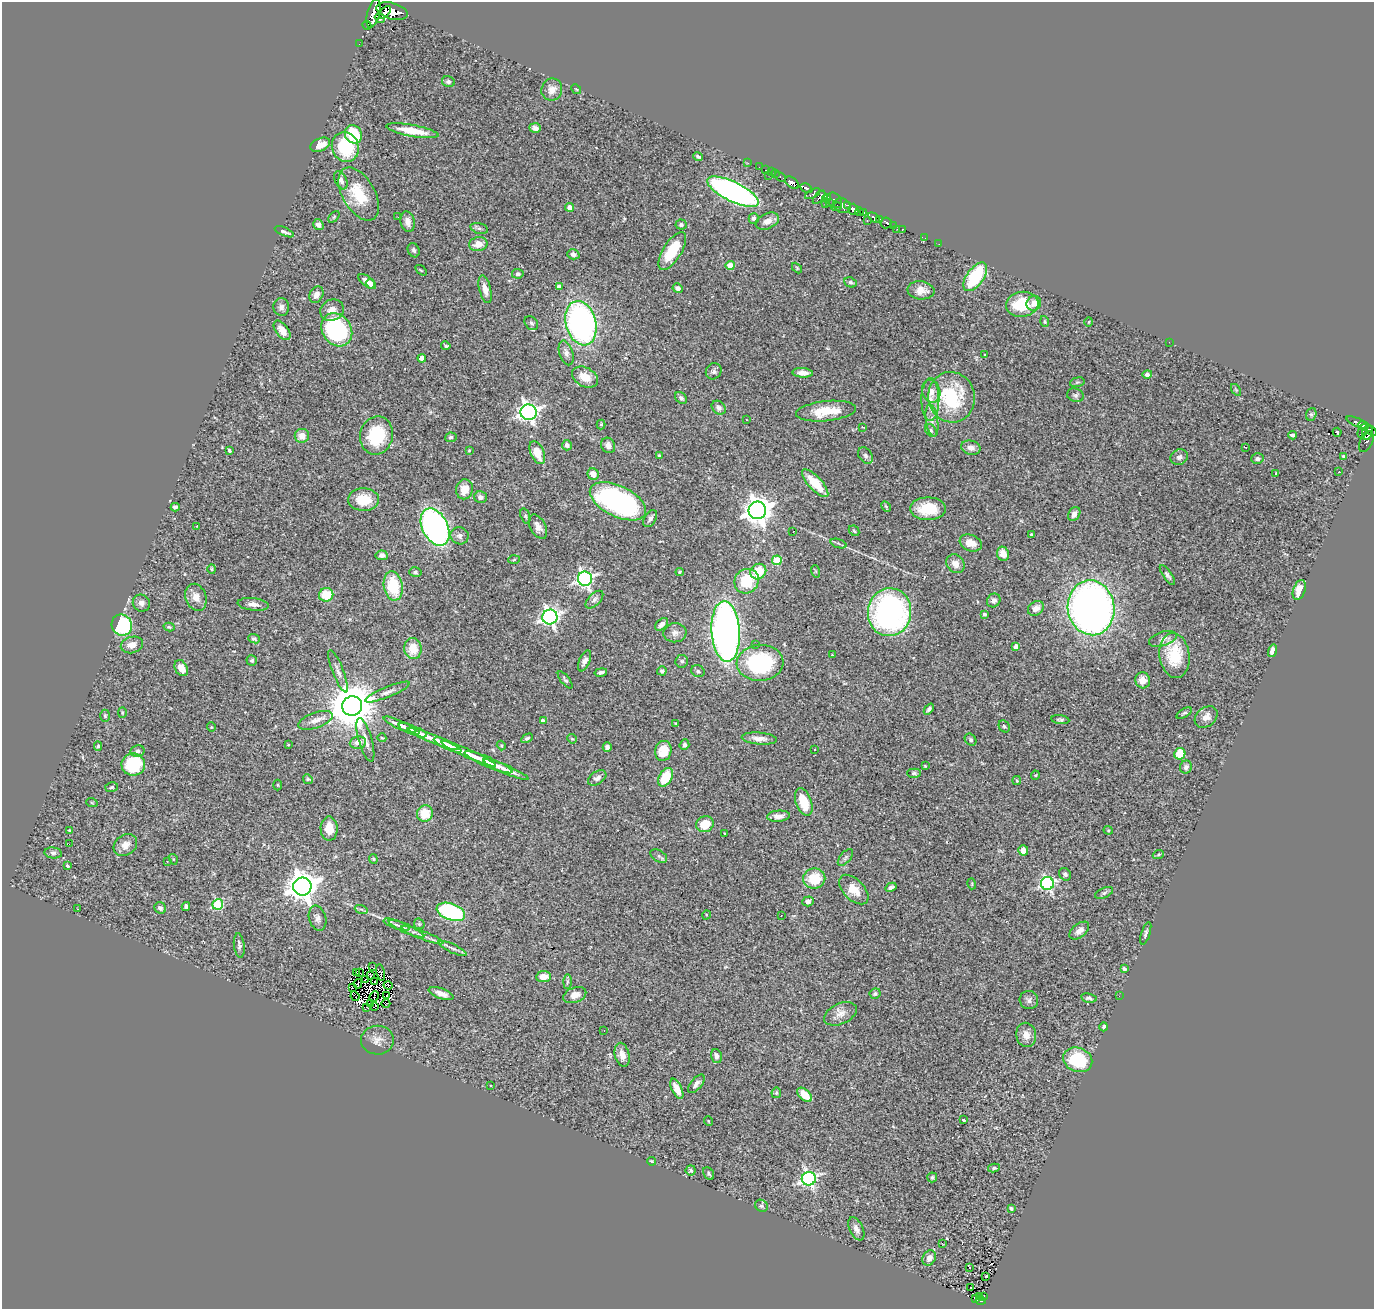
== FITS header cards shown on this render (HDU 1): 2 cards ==
NAXIS1  =                 1372
NAXIS2  =                 1307

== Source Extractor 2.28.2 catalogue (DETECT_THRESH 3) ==
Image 1372 x 1307 px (HDU 1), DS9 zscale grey, 1 PNG px = 1 image px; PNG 1376 x 1311 px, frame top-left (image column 1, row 1307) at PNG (2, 2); each listed source drawn as its Kron ellipse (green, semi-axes under 4 px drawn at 4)
Background 0.73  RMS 0.046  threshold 0.137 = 3 sigma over >= 5 px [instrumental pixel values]
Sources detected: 376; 15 with non-positive FLUX_AUTO (blend fragments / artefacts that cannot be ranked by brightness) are neither listed nor drawn; the other 361 listed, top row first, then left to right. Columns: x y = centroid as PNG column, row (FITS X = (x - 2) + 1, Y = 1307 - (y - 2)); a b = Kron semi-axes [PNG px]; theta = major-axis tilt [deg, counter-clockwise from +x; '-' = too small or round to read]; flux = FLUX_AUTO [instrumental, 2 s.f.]
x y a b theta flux
392 11 16 8 -15 260
385 12 7 2 50 190
373 13 15 6 75 200
380 18 5 3 - 240
367 25 4 2 - 16
359 44 3 2 - 3.5
448 82 6 5 - 7.1
576 89 5 4 - 3.9
552 90 11 10 - 27
535 128 6 4 -5 12
412 131 26 6 -10 70
353 134 9 8 - 120
320 145 10 6 24 33
345 147 15 13 -67 160
698 157 5 3 - 5.8
748 163 2 2 - 12
759 167 2 2 - 4.1
766 170 3 2 - 6
771 172 2 2 - 6.5
775 174 3 2 - 4.4
769 175 3 2 - 1.8
780 177 6 3 -32 21
341 180 10 6 -66 12
792 183 8 5 -35 320
806 188 6 3 -29 100
733 192 28 9 -26 1100
359 194 29 16 -60 110
813 194 8 4 28 110
819 197 8 3 48 110
827 198 4 3 - 53
834 200 9 6 -45 78
829 202 3 2 - 28
825 203 3 2 - 5
842 206 8 7 - 220
848 206 4 3 - 33
570 207 4 4 - 23
837 207 5 4 - 31
853 209 5 5 - 220
859 212 4 3 - 77
864 212 3 2 - 4.7
334 217 7 4 46 4.3
398 217 2 2 - 1.6
754 218 5 5 - 8.5
874 218 6 3 -37 180
879 220 3 3 - 60
767 221 12 7 23 19
867 221 3 2 - 14
408 222 10 7 -79 20
886 223 6 5 - 35
318 225 6 5 - 11
681 225 5 5 - 5.5
894 226 4 3 - 9.9
479 228 9 5 -14 7.5
897 229 2 2 - 4.4
903 229 4 3 - 11
284 232 10 3 -23 11
925 238 3 2 - 2.3
478 244 9 7 10 34
939 244 2 2 - 3.3
414 250 7 5 -69 7.9
672 251 22 9 58 110
573 254 6 5 - 8.8
730 266 4 4 - 61
797 268 6 3 -47 3.2
421 270 6 3 -37 3.4
518 274 6 5 - 6.5
975 277 16 8 54 190
367 281 10 5 -39 23
850 282 6 5 - 6.3
371 284 5 4 - 24
559 287 4 4 - 15
678 288 5 4 - 9.6
485 289 14 6 -76 24
921 290 13 9 -6 29
316 295 9 6 60 18
1034 303 8 7 - 27
1022 304 16 12 8 120
281 307 9 8 - 13
332 310 12 10 24 29
1045 321 5 3 - 3.8
1089 322 5 3 - 2.6
531 323 8 6 -49 6.4
581 323 22 15 -75 990
282 330 11 6 -53 27
337 330 17 14 -54 410
1169 342 2 2 - 1.9
446 346 5 3 - 4.7
566 353 13 7 -73 15
985 354 3 3 - 16
422 358 4 4 - 24
714 371 8 7 - 10
803 373 10 4 -3 19
1147 374 5 4 - 13
585 377 14 9 -28 49
1077 382 7 4 15 4.4
1236 390 6 4 -56 4.4
931 391 11 9 -74 29
1075 395 8 6 -16 8.2
951 397 25 23 -81 260
681 398 7 5 -45 7.1
930 399 21 9 90 41
719 408 8 6 -44 9.8
826 411 30 10 6 90
528 412 8 7 - 1400
1311 414 6 5 - 4.8
746 420 3 2 - 5.5
932 420 16 6 -82 23
1358 423 12 3 -24 60
601 424 5 4 - 3.8
1363 426 5 4 - 66
863 427 4 3 - 2.8
931 430 7 5 -52 6.4
1362 431 7 4 70 62
1371 431 7 3 -37 72
1337 432 4 3 - 19
1367 433 7 5 69 170
376 435 19 16 77 160
1292 435 4 3 - 5.8
302 436 7 7 - 29
451 437 5 4 - 6.4
1366 442 11 6 66 27
567 445 5 5 - 15
608 445 8 6 -63 16
1245 447 3 2 - 4.4
971 448 10 7 -11 17
469 450 3 3 - 2.6
229 451 4 3 - 4.7
537 453 12 6 -67 57
659 455 4 3 - 4.6
865 455 9 6 -56 8.9
1343 456 3 3 - 3.6
1179 457 9 7 26 12
1257 459 6 5 - 8.5
1339 472 3 2 - 2.6
1275 473 3 3 - 6.8
593 474 6 5 - 31
815 483 18 6 -47 83
464 489 10 8 78 43
480 497 6 5 - 10
364 500 15 11 -2 75
618 501 30 15 -26 730
886 506 5 3 - 3.8
175 507 4 4 - 8.4
928 509 18 11 0 100
757 510 9 9 - 3400
1074 514 7 5 59 17
525 516 8 4 -71 5
650 519 9 5 59 11
197 526 3 2 - 1.3
435 527 20 12 -64 1000
538 527 13 7 -61 19
793 531 3 2 - 3.1
854 531 6 4 -45 4
1031 535 3 3 - 3.6
460 536 9 8 - 14
838 543 8 3 -19 5.3
971 543 11 8 -21 38
1003 554 7 6 - 35
382 555 6 4 -6 15
514 560 6 4 4 3.8
777 560 5 5 - 120
955 564 10 8 -50 22
212 569 4 4 - 3.4
815 571 6 4 -71 3.2
415 572 6 5 - 5.3
680 572 4 3 - 4.2
758 572 8 7 - 78
1167 575 12 4 -55 8
585 579 7 7 - 910
747 581 13 11 46 110
393 586 15 9 -80 130
1299 590 10 6 71 47
326 595 7 6 - 76
196 597 14 10 -69 28
594 600 11 6 45 12
994 600 7 6 - 11
141 603 9 8 - 15
253 604 16 6 -6 18
1036 608 9 6 35 23
1091 608 27 23 -81 1800
889 612 24 21 82 810
984 614 3 3 - 7
550 617 7 7 - 1200
662 624 8 5 43 13
122 625 11 10 - 230
169 627 6 3 -15 5.8
726 631 30 14 -86 2100
675 633 11 9 7 18
254 639 6 4 -22 6.1
1163 639 14 7 17 17
756 644 3 3 - 3.3
132 645 11 8 15 24
1016 646 4 4 - 18
413 649 10 8 -80 60
1272 651 6 4 75 17
832 655 3 2 - 3.4
1174 655 22 15 -81 120
252 660 5 5 - 5.5
584 661 11 5 67 12
682 661 6 6 - 7.4
760 663 23 18 4 360
181 668 8 6 -61 32
338 671 23 5 -68 18
662 671 4 4 - 5.9
698 671 7 5 -26 6.4
601 672 6 3 12 9
565 680 10 4 -51 6.4
1143 680 8 7 - 25
387 692 24 5 23 18
352 706 10 10 - 15000
929 709 6 3 50 6.3
122 712 5 3 - 2.9
1184 713 8 3 31 4.9
105 716 6 5 - 4.8
1206 717 12 9 39 23
315 720 18 7 19 24
1060 720 9 4 -7 6.8
543 721 4 4 - 13
676 723 3 2 - 2.9
400 725 17 4 -24 31
1004 726 6 5 - 5.3
211 727 5 3 - 2.3
409 729 11 4 -22 21
417 732 10 4 -18 18
382 738 4 3 - 2.7
527 738 6 4 27 5.2
434 739 26 4 -22 48
572 739 5 4 - 3.4
759 739 18 6 -5 23
365 740 22 6 -74 22
971 740 6 5 - 6.6
358 742 8 6 8 19
288 745 3 2 - 2
448 745 15 4 -25 32
684 745 5 5 - 7.8
98 746 4 4 - 3.9
501 746 5 4 - 3.5
607 747 5 4 - 9
815 750 3 2 - 3.7
138 751 7 6 - 7
663 751 10 8 75 65
469 754 29 4 -24 56
1180 754 6 5 - 70
489 762 26 5 -23 38
133 765 12 11 - 150
925 766 3 3 - 2.8
1186 767 6 6 - 9.2
506 770 24 4 -23 36
914 773 7 4 -1 5
1035 775 4 4 - 3.2
666 777 10 6 60 97
597 778 10 6 34 14
308 779 5 4 - 3.8
1017 781 4 3 - 3.9
277 785 5 3 - 2.8
112 787 6 5 - 4.4
804 802 14 7 -70 75
92 803 6 3 -20 3.2
425 814 8 8 - 62
778 816 11 5 3 17
705 824 9 8 - 57
329 829 12 8 -90 44
69 830 3 3 - 2.5
1108 830 4 4 - 3.4
725 834 3 3 - 3.5
69 844 2 2 - 19
125 845 13 10 38 28
1023 850 5 5 - 26
53 853 9 5 -6 9.4
1158 855 5 3 - 3.7
659 856 9 5 -31 7.7
845 857 10 5 49 8.1
173 859 5 3 - 3.2
373 859 5 4 - 3.4
167 861 3 2 - 3.2
67 866 4 3 - 4.8
1065 874 7 5 -53 7.1
814 878 11 10 - 90
1047 883 6 6 - 630
972 884 5 3 - 2.9
302 886 9 9 - 4600
891 887 6 3 28 7
854 890 18 10 -46 49
1104 893 9 5 25 6.2
808 901 6 5 - 10
218 904 5 5 - 250
186 906 4 4 - 8.3
160 908 6 5 - 6.9
78 909 3 2 - 2
361 909 7 4 -19 5.2
451 912 15 8 -19 350
706 915 4 3 - 2.7
781 915 2 2 - 2.5
317 918 13 8 -75 15
419 924 6 5 - 4.4
396 925 13 4 -19 11
406 929 19 4 -24 15
1079 931 11 6 39 21
1146 933 12 4 72 8.5
422 935 22 3 -21 17
239 945 12 5 -83 9.8
453 948 15 4 -25 12
372 967 3 2 - 3.5
1124 969 4 3 - 5.2
356 973 4 2 - 4.4
359 973 3 2 - 2.5
380 973 8 3 -78 20
370 975 4 2 - 4
544 977 7 5 5 34
365 980 2 2 - 1.6
375 981 3 2 - 3.7
567 982 7 4 90 4.9
358 984 5 2 - 0.63
388 985 4 2 - 3.5
352 988 4 2 - 5.1
441 994 13 5 -19 22
875 994 5 5 - 6.3
387 995 2 2 - 5.9
575 995 12 7 20 26
355 996 5 2 - 1.3
1119 996 2 2 - 1.2
374 997 5 2 - 1.6
1089 998 8 4 -11 6.7
1029 1000 9 9 - 12
371 1003 4 2 - 4.4
386 1004 4 2 - 3.2
367 1007 3 2 - 4.5
374 1007 3 2 - 48
840 1014 17 10 25 29
1104 1027 4 3 - 5.5
604 1030 2 2 - 1.5
1026 1035 12 10 -79 26
377 1040 16 14 -1 29
622 1055 12 7 -78 23
716 1056 7 5 -76 12
1078 1060 15 12 -20 140
696 1084 11 5 50 13
490 1085 3 3 - 5.4
677 1089 11 5 -65 36
776 1093 5 5 - 4
805 1095 9 5 -44 51
963 1120 3 3 - 12
708 1121 5 3 - 2.3
652 1161 5 3 - 3.6
994 1168 6 4 10 4.8
691 1170 5 5 - 6.9
709 1173 7 5 -58 5.7
932 1177 5 5 - 5.8
809 1179 7 6 - 830
762 1206 7 5 -35 5.7
1011 1208 3 3 - 7.3
856 1229 12 6 -65 17
942 1243 3 2 - 4.7
929 1258 8 6 61 18
969 1268 3 3 - 50
986 1276 3 2 - 2.1
971 1288 3 2 - 7.6
983 1296 3 2 - 14
979 1297 4 3 - 16
975 1299 3 2 - 19
981 1301 5 3 - 56
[15 non-positive-flux detections neither listed nor drawn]